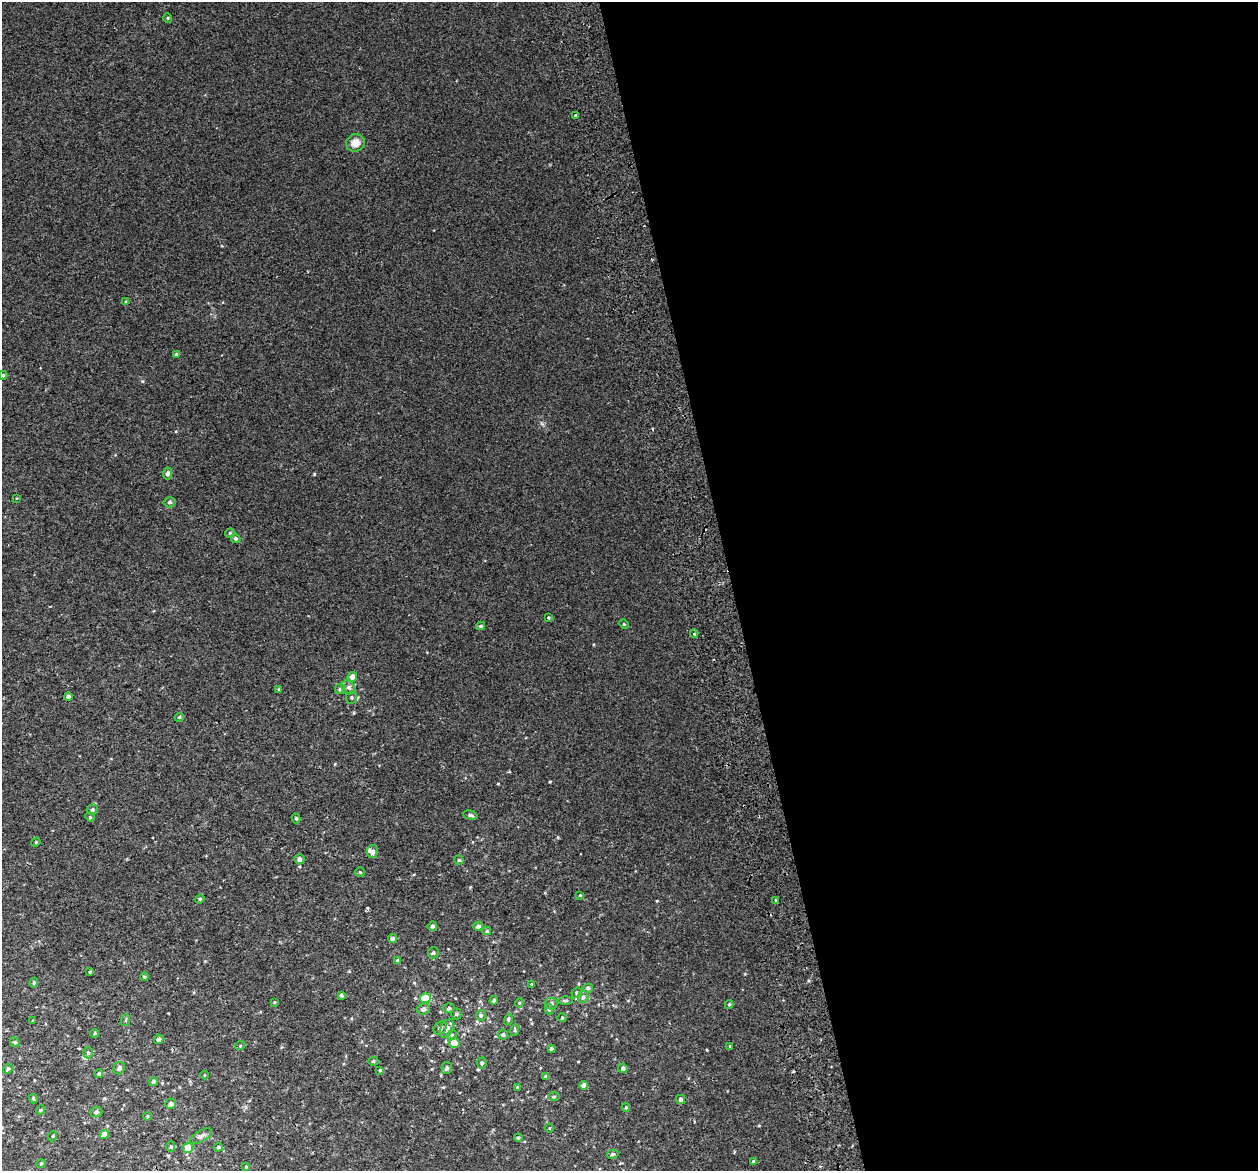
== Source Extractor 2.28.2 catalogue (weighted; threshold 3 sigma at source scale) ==
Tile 8 of 4 x 4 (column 4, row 2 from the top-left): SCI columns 3825-5080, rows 2440-3608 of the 5136 x 4831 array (HDU 1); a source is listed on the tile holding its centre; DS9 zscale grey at full resolution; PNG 1260 x 1173 px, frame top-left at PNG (2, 2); each listed source drawn as its Kron ellipse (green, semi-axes under 4 px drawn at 4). Shown black and unused: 42% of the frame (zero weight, under 2 of 3 exposures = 3% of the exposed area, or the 3 px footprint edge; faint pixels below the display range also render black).
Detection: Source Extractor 2.28.2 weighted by HDU 2 'WHT'; one run over the whole footprint, this tile lists its part. Background 0.00261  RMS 0.0026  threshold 0.0119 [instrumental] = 3 sigma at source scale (4.5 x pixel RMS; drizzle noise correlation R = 1.50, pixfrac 1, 0.0396/0.0396 arcsec/px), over >= 5 px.
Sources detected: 112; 1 cosmic-ray / hot-pixel residue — neither listed nor drawn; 1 inside a brighter listed object's ellipse — not listed separately; the other 110 listed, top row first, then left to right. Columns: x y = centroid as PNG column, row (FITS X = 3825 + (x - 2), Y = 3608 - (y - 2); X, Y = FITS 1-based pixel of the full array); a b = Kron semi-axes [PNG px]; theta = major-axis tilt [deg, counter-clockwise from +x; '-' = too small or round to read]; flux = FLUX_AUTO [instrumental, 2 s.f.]
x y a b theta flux
168 18 5 3 - 0.21
576 116 4 3 - 1.6
355 143 9 8 - 2.3
126 302 3 3 - 1.3
177 354 4 3 - 0.49
3 375 4 4 - 0.34
167 474 6 4 87 0.74
17 498 3 3 - 0.31
169 502 6 5 - 0.54
230 533 5 4 - 0.31
235 538 5 4 - 0.43
548 618 3 3 - 0.41
624 624 5 4 - 0.26
480 626 4 3 - 0.41
694 634 4 2 - 0.22
352 677 5 4 - 1.8
348 687 7 6 - 0.7
279 689 3 3 - 0.23
340 689 5 5 - 0.37
68 696 4 4 - 0.59
351 698 6 5 - 0.41
179 717 5 4 - 0.32
92 810 5 5 - 0.41
470 815 8 4 -14 0.46
90 817 5 4 - 0.3
296 818 5 4 - 0.38
36 842 5 3 - 0.24
372 852 6 5 - 0.85
299 859 5 5 - 0.88
459 860 5 4 - 0.3
360 872 4 4 - 0.29
580 895 4 4 - 0.17
200 899 5 4 - 0.33
776 900 4 3 - 0.36
432 926 5 4 - 0.6
478 926 5 4 - 0.89
487 931 4 4 - 0.35
392 938 4 4 - 0.84
433 953 5 5 - 0.47
398 960 4 4 - 0.47
90 972 4 3 - 0.26
144 977 4 3 - 0.3
34 983 5 4 - 0.3
532 984 3 3 - 0.63
588 988 5 4 - 0.52
577 993 5 5 - 0.39
341 995 4 3 - 0.42
583 997 6 5 - 0.59
425 998 5 5 - 6.9
494 1000 4 4 - 0.55
565 1001 7 3 1 0.39
274 1002 3 3 - 0.24
519 1003 4 4 - 0.25
551 1004 6 6 - 0.85
729 1004 4 4 - 0.32
449 1008 5 5 - 0.54
423 1009 6 5 - 0.84
549 1009 5 4 - 0.48
456 1014 5 5 - 0.38
481 1015 5 4 - 0.41
562 1018 4 3 - 0.22
508 1019 6 4 74 0.45
126 1020 6 4 71 0.3
33 1021 3 2 - 0.21
440 1028 7 5 51 0.65
447 1028 10 6 59 1.1
515 1030 6 4 73 0.33
95 1033 5 4 - 0.29
452 1035 5 4 - 0.32
503 1035 5 5 - 0.53
159 1039 5 4 - 0.77
15 1042 5 4 - 0.33
454 1043 5 5 - 2.3
240 1046 5 3 - 0.2
730 1046 3 3 - 0.35
551 1048 4 3 - 0.4
88 1053 5 4 - 0.46
373 1061 5 4 - 0.36
482 1063 5 5 - 0.51
119 1068 6 5 - 0.66
447 1068 6 5 - 0.57
623 1068 5 4 - 0.68
8 1069 5 4 - 0.33
380 1070 3 3 - 0.23
99 1074 4 4 - 0.56
204 1075 4 3 - 0.19
546 1077 4 4 - 0.75
153 1082 5 4 - 0.47
584 1085 4 4 - 1.8
517 1088 4 4 - 0.32
554 1097 6 4 1 0.3
33 1099 5 3 - 0.3
681 1100 4 4 - 0.66
171 1104 5 5 - 0.94
626 1108 4 4 - 0.28
41 1110 4 4 - 0.27
96 1112 6 5 - 0.51
148 1116 4 3 - 0.23
549 1128 4 3 - 0.19
104 1135 4 4 - 2.3
53 1136 5 3 - 0.22
201 1136 12 5 30 0.88
518 1138 4 3 - 0.32
171 1147 5 4 - 0.34
218 1147 5 4 - 0.31
188 1148 5 5 - 3.1
613 1154 6 4 15 0.49
754 1162 3 3 - 0.46
41 1164 5 4 - 0.3
246 1167 4 4 - 0.29
Unlisted compact peaks at least as high as the median listed source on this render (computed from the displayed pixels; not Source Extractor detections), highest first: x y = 314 474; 550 782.